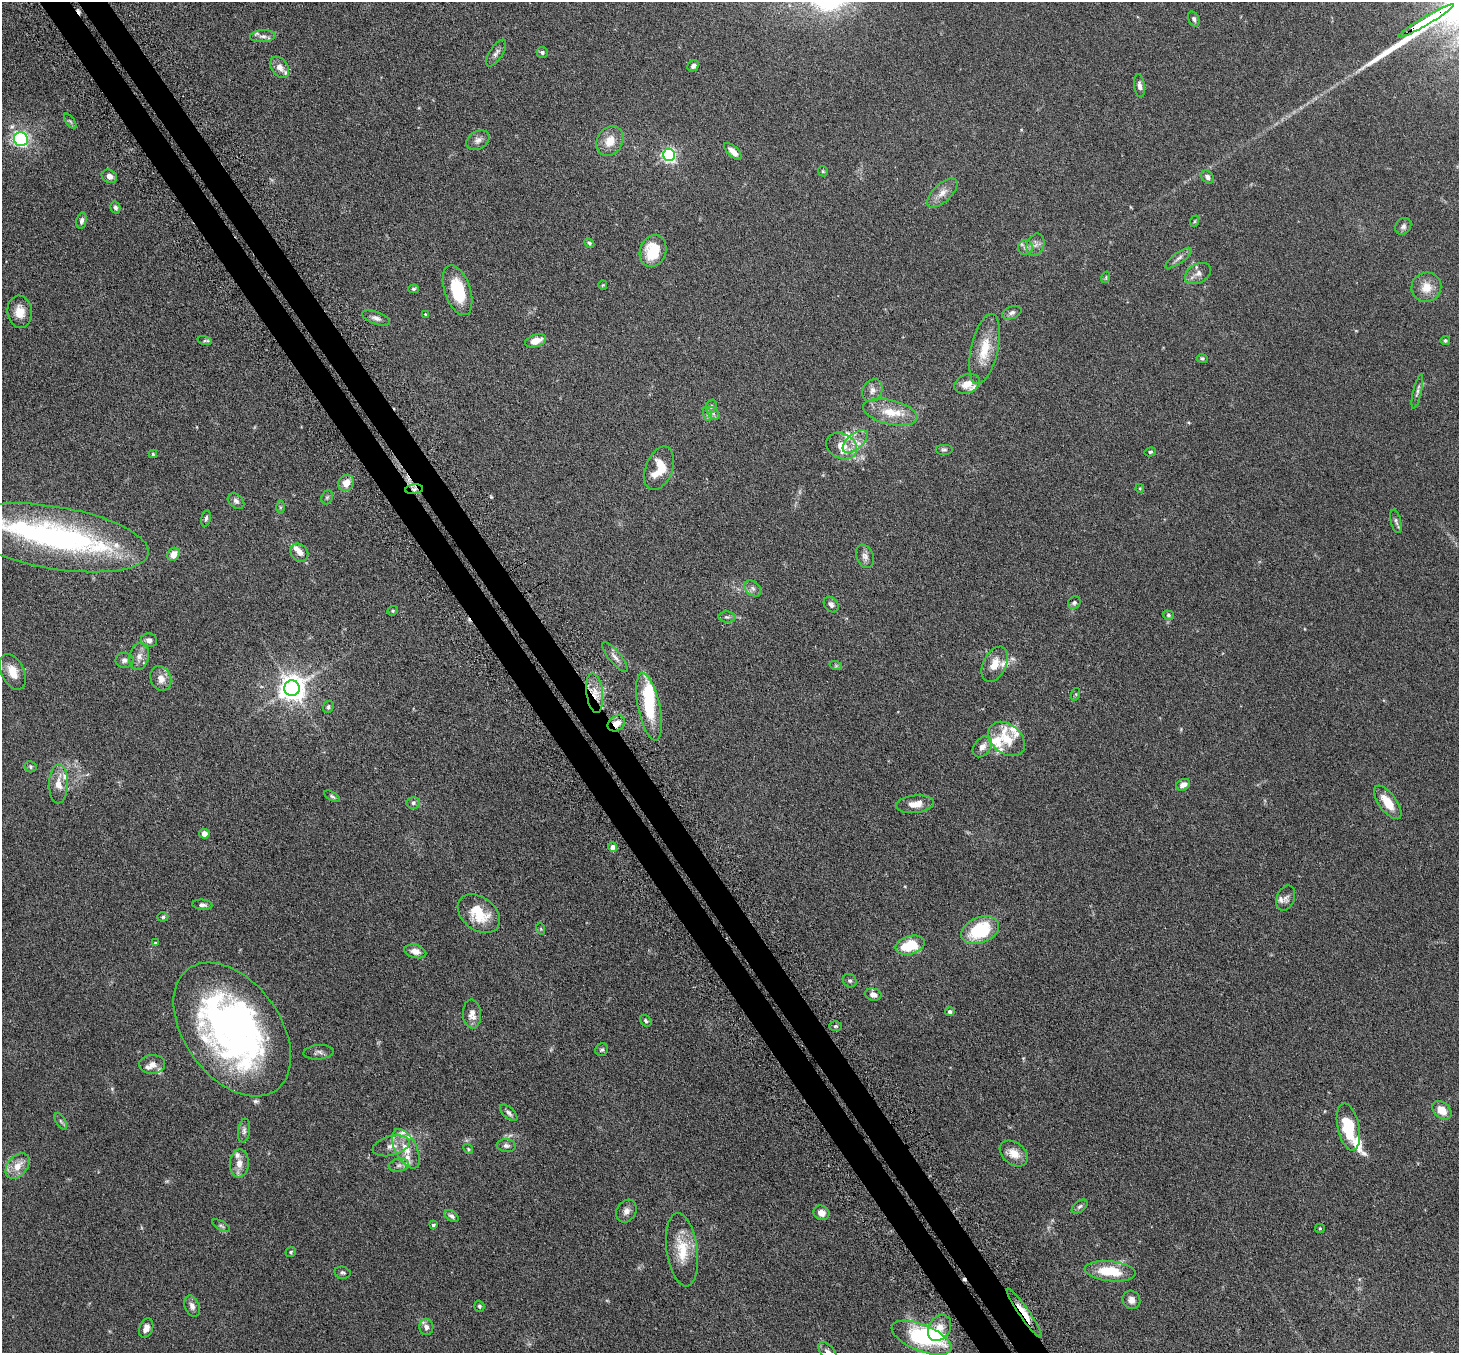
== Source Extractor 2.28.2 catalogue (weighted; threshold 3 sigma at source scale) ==
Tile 11 of 4 x 4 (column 3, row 3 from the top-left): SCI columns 2966-4422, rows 1539-2889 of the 5929 x 5919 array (HDU 1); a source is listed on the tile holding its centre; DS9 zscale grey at full resolution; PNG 1461 x 1355 px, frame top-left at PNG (2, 2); each listed source drawn as its Kron ellipse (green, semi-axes under 4 px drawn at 4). Shown black and unused: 4% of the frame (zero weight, under 3 of 6 exposures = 4% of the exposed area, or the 3 px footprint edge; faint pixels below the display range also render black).
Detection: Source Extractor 2.28.2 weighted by HDU 2 'WHT'; one run over the whole footprint, this tile lists its part. Background 0.12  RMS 0.0045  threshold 0.0185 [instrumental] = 3 sigma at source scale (4.09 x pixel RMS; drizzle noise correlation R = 1.36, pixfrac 0.8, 0.05/0.05 arcsec/px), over >= 5 px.
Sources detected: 180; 2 too faint to see at this stretch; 3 inside a brighter object's white glare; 2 cosmic-ray / hot-pixel residue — neither listed nor drawn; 23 inside a brighter listed object's ellipse — not listed separately; the other 150 listed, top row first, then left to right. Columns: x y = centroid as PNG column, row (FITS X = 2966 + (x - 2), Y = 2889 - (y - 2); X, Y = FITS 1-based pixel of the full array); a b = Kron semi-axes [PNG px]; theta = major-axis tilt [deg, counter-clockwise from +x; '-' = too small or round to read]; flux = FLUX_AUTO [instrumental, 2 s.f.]
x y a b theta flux
1194 19 8 5 -65 1.1
1426 21 32 2 30 3100
263 36 12 6 2 1.8
542 52 6 5 - 1.1
496 53 15 6 57 1.6
693 66 6 5 - 1.3
280 67 12 8 -54 3
1139 86 11 5 -81 1.7
70 121 9 4 -54 0.76
21 139 7 7 - 65
478 140 12 9 31 2.2
610 141 15 13 62 5.8
733 151 11 5 -43 3.3
669 155 6 6 - 91
823 171 5 4 - 0.54
109 176 8 6 -26 2.1
1208 177 7 5 -50 1.4
942 193 19 9 44 3.5
115 207 6 5 - 0.91
81 221 8 5 78 1.1
1195 221 6 4 70 0.49
1403 226 9 7 52 1.3
589 243 5 4 - 0.55
1036 245 11 8 68 2.1
1025 247 7 7 - 1.4
653 251 16 13 72 14
1179 258 15 5 36 1.6
1198 273 14 9 29 2.5
1106 277 6 3 73 0.36
603 285 5 4 - 0.41
1426 287 15 14 - 5.7
413 289 5 4 - 0.59
457 290 26 13 -71 18
20 312 16 12 -83 4.8
1012 313 10 6 21 1.3
425 314 4 3 - 0.34
376 318 14 6 -20 1.8
1445 340 4 4 - 0.65
205 341 7 4 -17 0.59
536 341 11 6 17 4.3
984 349 36 13 77 11
1202 358 5 4 - 0.69
967 384 13 9 21 4.5
872 390 12 9 58 2.5
1417 392 17 4 77 1.3
711 406 7 5 69 0.78
890 412 28 12 -13 9.4
713 413 7 4 -46 1
707 414 7 4 -72 0.76
855 441 15 7 41 3.9
842 446 16 12 -29 6.2
944 450 9 5 0 0.84
1150 452 6 4 14 0.62
153 454 4 4 - 0.51
659 468 23 13 69 9.6
346 483 8 7 - 4.1
1140 488 4 4 - 0.38
414 489 9 5 7 1
327 497 7 5 68 0.69
236 501 9 6 -40 1.2
280 507 6 4 90 0.6
206 518 8 4 77 0.93
1396 521 12 5 -76 1
55 538 95 31 -10 99
299 553 10 8 -48 2.3
173 554 7 6 - 4.2
865 556 12 8 -68 1.9
753 588 9 6 -40 1.6
1074 603 7 6 - 0.9
831 605 8 6 -49 1.2
393 611 5 4 - 0.55
1168 615 5 4 - 0.63
727 617 8 5 -1 1
149 640 8 7 - 1.6
139 656 14 10 77 3.1
615 657 19 6 -51 2.2
124 660 9 7 -6 1.5
995 664 19 11 64 5.6
836 666 6 4 -18 0.49
13 672 19 11 -65 5.7
161 678 13 10 -66 3.4
292 688 8 8 - 460
595 693 20 8 -82 5.6
1076 694 6 4 72 0.53
328 707 6 5 - 0.75
649 707 34 11 -78 17
616 723 9 7 35 4
1007 739 20 14 -39 8
982 747 12 8 53 2.6
30 767 6 5 - 0.7
58 784 20 9 89 4.9
1183 785 7 5 29 2.6
332 796 9 4 -30 0.76
1388 802 20 8 -53 7.7
413 803 7 6 - 0.94
915 804 19 8 7 4.5
204 834 5 5 - 2.8
613 847 4 4 - 2.3
1286 898 13 8 67 1.8
202 905 10 5 -5 1.3
479 914 23 16 -38 12
163 917 5 4 - 0.6
541 929 6 3 -72 0.43
980 930 20 13 22 24
155 943 4 4 - 0.4
910 945 15 9 15 14
415 951 11 6 -15 2.6
850 981 7 6 - 0.94
873 995 8 6 -15 1.9
950 1012 5 4 - 1.1
472 1014 14 9 -86 3.4
646 1021 6 5 - 0.77
835 1026 6 5 - 0.68
232 1029 75 48 -54 170
602 1050 7 6 - 0.78
318 1052 15 7 4 1.6
152 1064 13 9 1 2.6
1442 1110 11 7 -42 5
509 1113 10 5 -42 1.3
61 1121 9 4 -57 0.83
1348 1127 24 11 -78 16
244 1131 12 6 82 1.4
391 1146 19 9 14 4
506 1146 9 6 -6 1.3
406 1149 21 10 -62 6.9
468 1149 5 4 - 0.53
1014 1153 15 11 -38 4.9
239 1163 14 9 87 3.5
399 1165 10 6 10 1.6
17 1166 15 9 48 5
1080 1206 9 5 36 1.1
626 1211 12 9 60 2.2
821 1213 8 7 - 3
451 1216 8 5 -36 1.2
433 1225 4 3 - 0.71
221 1226 10 4 -30 0.87
1320 1228 5 4 - 0.43
682 1250 37 15 -82 12
291 1252 5 5 - 0.6
1110 1271 25 10 -6 14
342 1273 8 6 -12 0.83
1131 1300 9 8 - 2.1
192 1306 11 7 -69 2
479 1306 5 5 - 0.64
1024 1313 29 5 -55 6.2
426 1327 8 7 - 1.9
146 1328 10 6 70 2.4
939 1328 14 10 57 4.6
921 1338 32 13 -22 30
828 1352 12 6 -50 1.6
Overlapping masked pixels (flux is a lower limit): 5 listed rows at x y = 1426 21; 414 489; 595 693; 616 723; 1024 1313
Isophote crosses this tile's border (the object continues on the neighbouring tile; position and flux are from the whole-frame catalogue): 2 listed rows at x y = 55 538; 828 1352